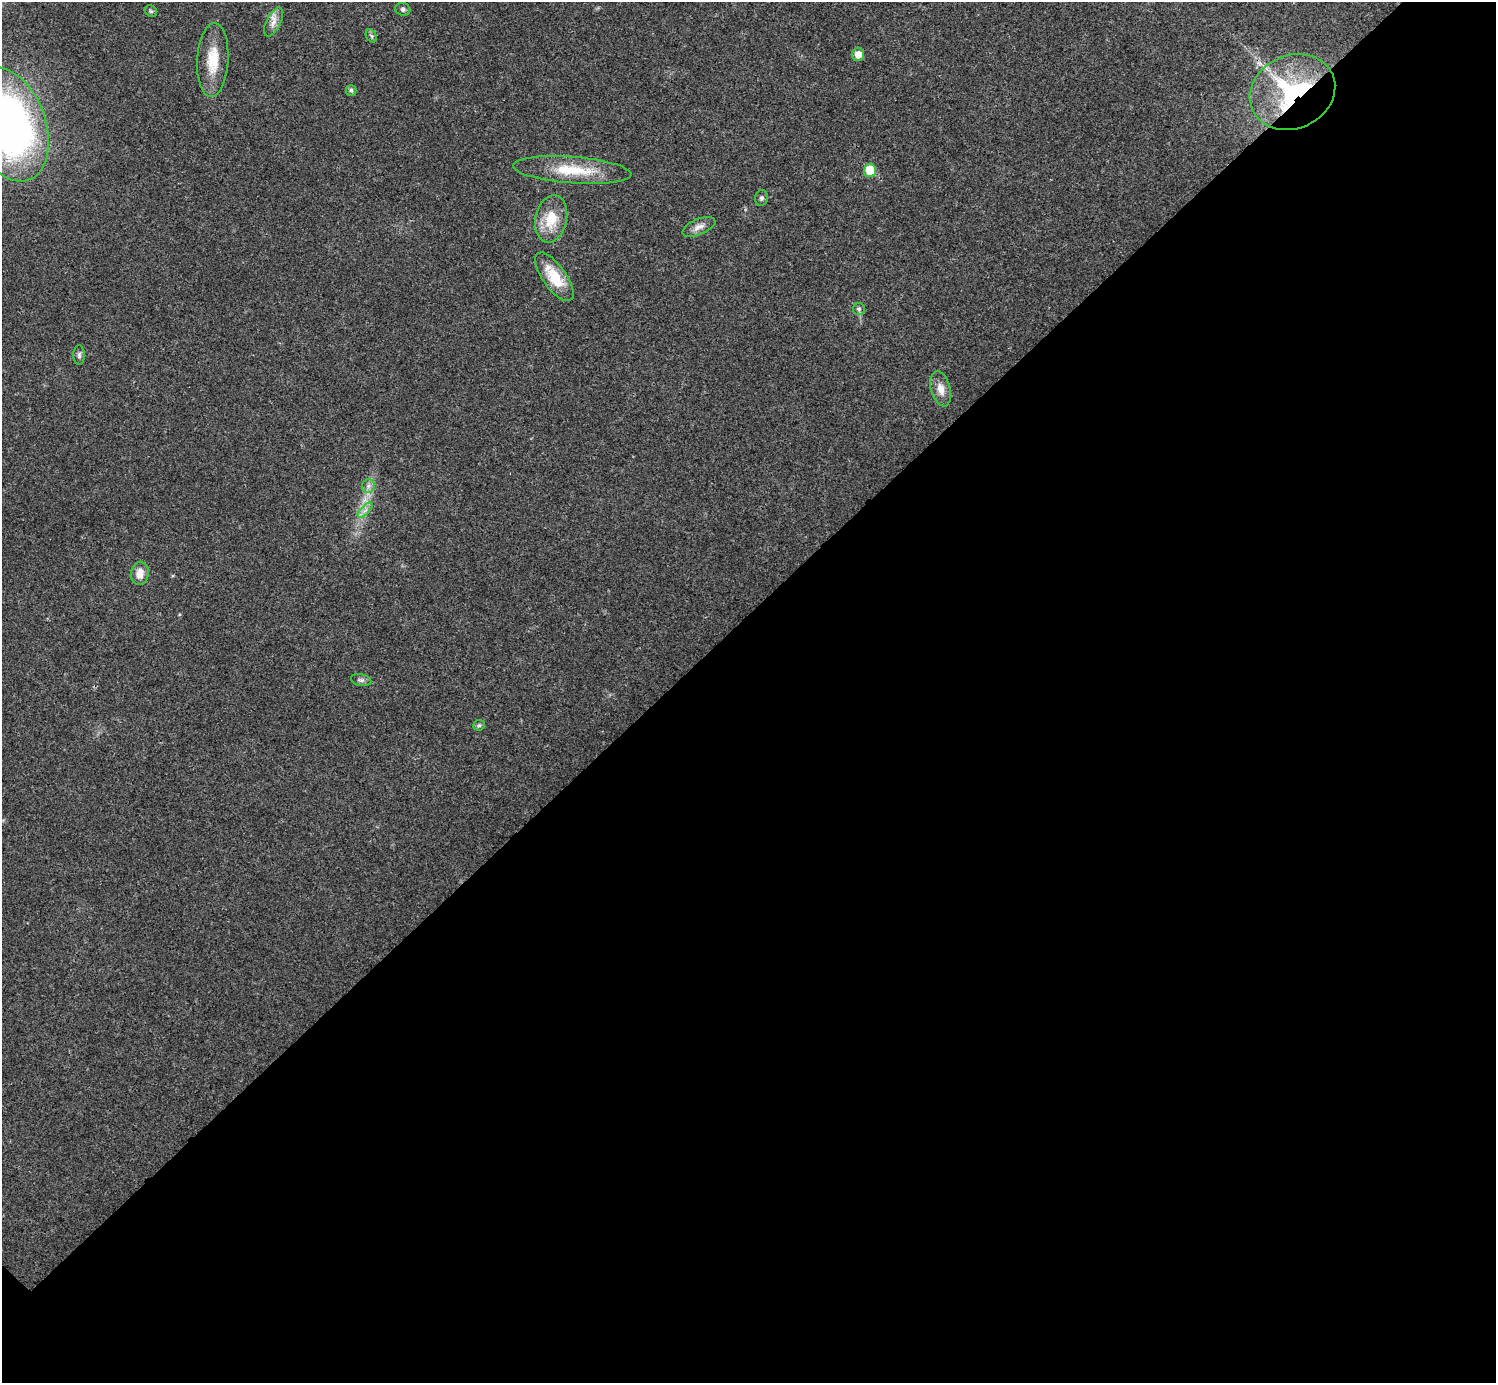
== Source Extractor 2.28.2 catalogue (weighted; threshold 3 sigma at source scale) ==
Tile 12 of 4 x 4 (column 4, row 3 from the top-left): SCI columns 4485-5978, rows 1541-2921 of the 5985 x 5985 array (HDU 1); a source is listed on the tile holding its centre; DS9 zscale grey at full resolution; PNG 1498 x 1385 px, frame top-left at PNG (2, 2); each listed source drawn as its Kron ellipse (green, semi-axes under 4 px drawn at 4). Shown black and unused: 55% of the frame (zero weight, under 3 of 4 exposures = <1% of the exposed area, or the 3 px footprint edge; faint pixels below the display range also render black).
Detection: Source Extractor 2.28.2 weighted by HDU 2 'WHT'; one run over the whole footprint, this tile lists its part. Background 0.0215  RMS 0.0043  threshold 0.0192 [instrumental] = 3 sigma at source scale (4.5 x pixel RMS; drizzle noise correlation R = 1.50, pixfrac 1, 0.05/0.05 arcsec/px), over >= 5 px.
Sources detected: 23; all 23 listed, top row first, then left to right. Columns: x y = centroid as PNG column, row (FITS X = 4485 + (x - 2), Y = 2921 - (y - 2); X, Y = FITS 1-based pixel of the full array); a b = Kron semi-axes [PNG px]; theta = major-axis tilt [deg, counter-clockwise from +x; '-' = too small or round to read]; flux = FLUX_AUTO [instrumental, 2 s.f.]
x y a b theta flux
403 9 7 6 - 1.1
151 11 6 5 - 0.76
274 22 15 7 64 3
371 36 7 5 -60 0.82
858 54 6 6 - 4.1
213 60 37 15 87 12
351 90 5 5 - 1.1
1292 92 44 36 25 62
9 124 59 37 -70 240
572 170 59 13 -4 18
870 170 6 6 - 11
761 198 8 6 79 1.1
551 219 24 15 78 12
699 227 18 8 23 2.9
554 277 28 11 -54 14
859 309 6 6 - 0.97
79 355 10 6 -89 1.1
941 389 18 9 -75 4.5
368 486 7 6 - 1.5
365 510 10 3 45 1.3
140 573 12 9 80 4.4
361 680 10 6 -11 1.2
479 725 6 5 - 0.72
Overlapping masked pixels (flux is a lower limit): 1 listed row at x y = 1292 92
Isophote crosses this tile's border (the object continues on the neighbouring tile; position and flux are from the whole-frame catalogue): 1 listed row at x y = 9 124